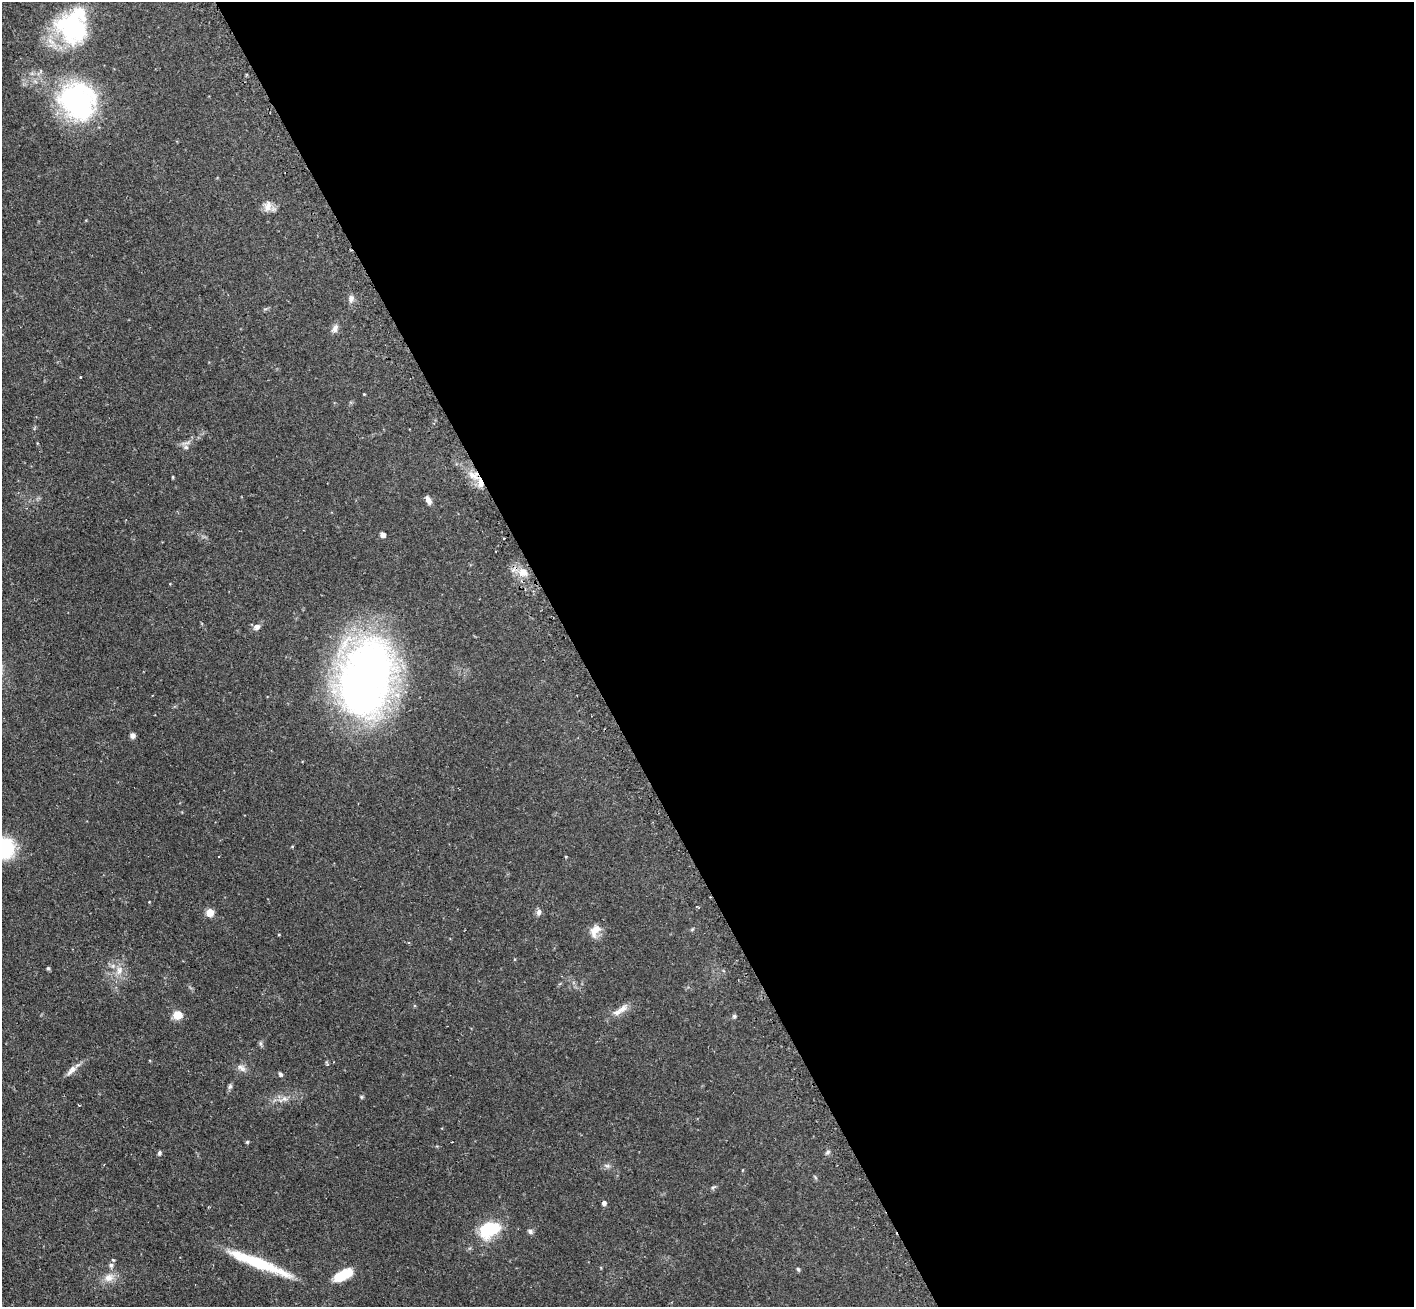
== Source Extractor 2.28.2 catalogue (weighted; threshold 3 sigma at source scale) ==
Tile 8 of 4 x 4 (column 4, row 2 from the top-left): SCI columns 4280-5691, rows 2793-4097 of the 5734 x 5719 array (HDU 1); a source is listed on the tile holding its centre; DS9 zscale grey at full resolution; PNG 1416 x 1309 px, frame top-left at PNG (2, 2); no overlay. Shown black and unused: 59% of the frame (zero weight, under 2 of 3 exposures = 4% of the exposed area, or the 3 px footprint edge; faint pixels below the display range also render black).
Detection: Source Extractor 2.28.2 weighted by HDU 2 'WHT'; one run over the whole footprint, this tile lists its part. Background 0.12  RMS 0.0059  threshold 0.0263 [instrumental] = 3 sigma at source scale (4.5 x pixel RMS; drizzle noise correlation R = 1.50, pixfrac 1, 0.05/0.05 arcsec/px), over >= 5 px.
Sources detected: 61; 4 inside a brighter object's white glare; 2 cosmic-ray / hot-pixel residue — not listed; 3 inside a brighter listed object's ellipse — not listed separately; the other 52 listed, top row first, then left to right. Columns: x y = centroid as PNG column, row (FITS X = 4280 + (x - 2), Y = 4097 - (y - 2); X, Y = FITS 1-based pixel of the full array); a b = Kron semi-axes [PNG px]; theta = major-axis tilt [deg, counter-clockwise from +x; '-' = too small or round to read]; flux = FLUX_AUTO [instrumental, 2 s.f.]
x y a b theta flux
74 30 43 34 -24 59
78 101 47 43 -52 89
267 206 16 10 78 4.6
351 299 11 7 82 2.3
335 328 11 8 67 2.8
80 377 3 2 - 0.57
364 394 3 3 - 0.42
186 447 8 6 -3 2
474 476 19 10 -23 7.7
173 477 3 3 - 0.6
428 500 10 6 -64 2.6
383 535 4 4 - 3
523 572 16 12 -5 7.4
257 627 10 7 33 2.5
366 678 69 44 74 370
133 736 6 6 - 1.7
292 847 4 3 - 0.52
5 848 17 16 - 40
218 857 2 2 - 0.53
149 902 3 3 - 0.37
539 912 9 7 78 2
210 913 7 7 - 6.9
692 929 5 4 - 0.65
595 931 18 11 64 6.2
279 935 3 3 - 0.49
48 968 5 4 - 0.98
119 971 14 9 79 5.4
622 1009 18 8 39 5
177 1015 8 7 - 9.1
734 1016 6 5 - 0.97
261 1043 8 4 -81 1.1
241 1068 13 8 -31 3
71 1070 20 7 45 3.7
280 1074 6 4 -61 1.2
230 1086 8 5 74 1.2
361 1097 5 5 - 0.71
284 1098 7 6 - 2
247 1142 4 4 - 0.8
828 1152 7 4 88 1.1
159 1153 6 4 62 1
607 1166 10 5 -20 1.6
743 1170 4 3 - 0.38
815 1177 6 4 -71 0.7
713 1187 7 4 51 1
604 1203 5 4 - 2.1
489 1229 23 16 19 28
530 1231 7 6 - 1.4
259 1263 70 11 -23 33
111 1265 6 6 - 1.7
798 1269 6 4 -71 0.84
341 1276 22 12 34 12
109 1277 14 12 22 5.7
Overlapping masked pixels (flux is a lower limit): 1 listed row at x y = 474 476
Isophote crosses this tile's border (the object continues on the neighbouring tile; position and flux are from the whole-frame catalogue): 1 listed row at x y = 5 848